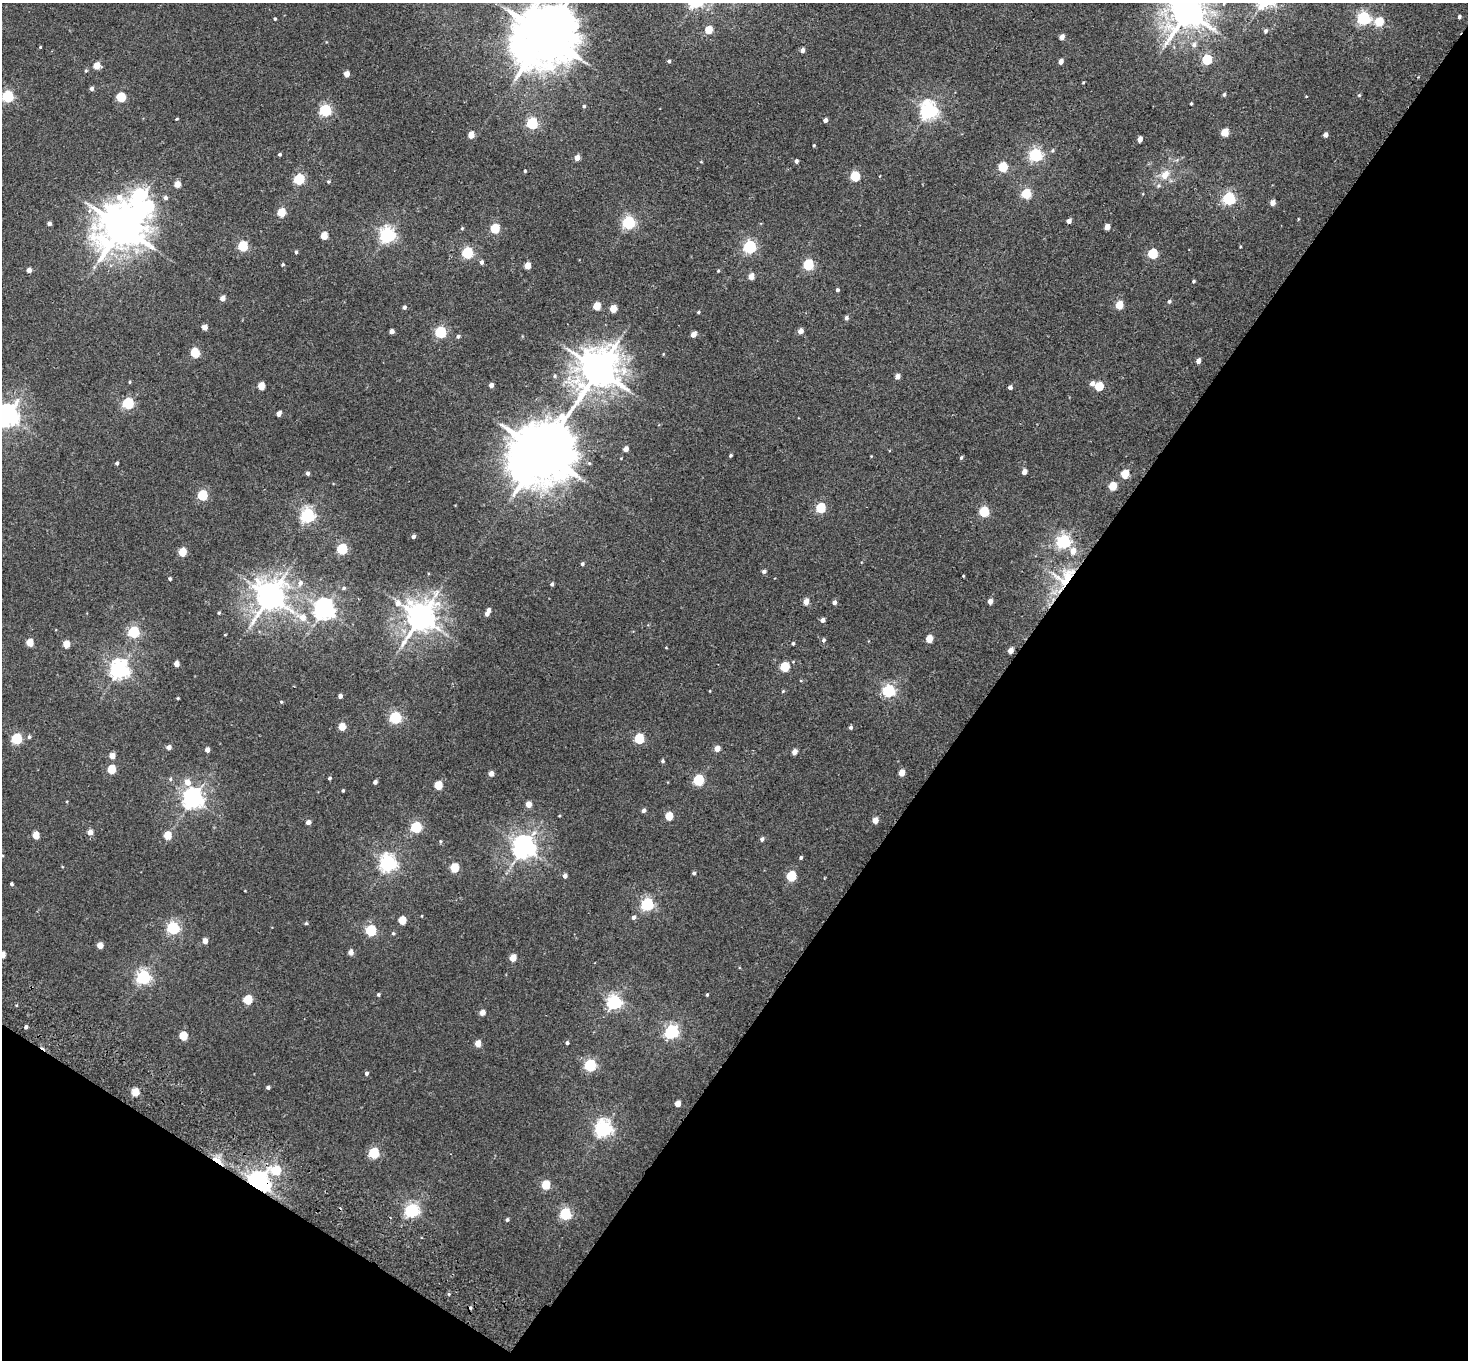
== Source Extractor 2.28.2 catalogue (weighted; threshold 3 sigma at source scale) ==
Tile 15 of 4 x 4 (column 3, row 4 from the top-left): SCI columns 2971-4436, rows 204-1561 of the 5943 x 5978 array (HDU 1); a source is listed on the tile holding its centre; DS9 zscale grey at full resolution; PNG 1470 x 1362 px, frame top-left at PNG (2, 3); no overlay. Shown black and unused: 37% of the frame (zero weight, under 2 of 3 exposures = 3% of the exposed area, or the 3 px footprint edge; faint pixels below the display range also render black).
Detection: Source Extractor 2.28.2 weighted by HDU 2 'WHT'; one run over the whole footprint, this tile lists its part. Background 0.0289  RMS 0.0064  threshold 0.0289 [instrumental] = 3 sigma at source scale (4.5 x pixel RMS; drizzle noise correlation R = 1.50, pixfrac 1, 0.05/0.05 arcsec/px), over >= 5 px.
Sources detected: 242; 1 cosmic-ray / hot-pixel residue — not listed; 3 inside a brighter listed object's ellipse — not listed separately; the other 238 listed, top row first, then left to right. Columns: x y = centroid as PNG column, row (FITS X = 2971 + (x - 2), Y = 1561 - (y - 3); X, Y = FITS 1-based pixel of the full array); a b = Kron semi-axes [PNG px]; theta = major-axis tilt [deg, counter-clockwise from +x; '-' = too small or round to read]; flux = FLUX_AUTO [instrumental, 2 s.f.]
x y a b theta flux
1187 12 11 10 - 1400
1459 17 4 3 - 1.4
1363 18 6 5 - 110
275 19 3 3 - 0.82
1379 22 5 5 - 25
709 30 5 4 - 15
1266 31 5 5 - 1.5
545 35 18 16 53 4600
1062 37 4 4 - 4.1
1194 45 7 7 - 2.1
40 47 3 3 - 0.51
802 50 4 4 - 2.9
1207 60 5 5 - 40
669 61 4 4 - 1
1061 62 5 4 - 3.6
97 66 5 5 - 12
86 71 5 4 - 0.77
347 74 4 4 - 5.7
1083 82 3 3 - 0.51
91 88 4 4 - 1.9
1224 95 5 4 - 1.1
1359 95 5 4 - 0.72
8 96 5 5 - 77
121 97 5 5 - 34
1191 104 3 2 - 0.66
584 106 4 4 - 0.93
325 110 5 5 - 77
928 111 7 6 - 260
177 119 4 3 - 0.53
825 120 4 4 - 2.3
532 123 5 5 - 63
1225 133 5 4 - 16
471 135 5 4 - 9.2
1325 135 4 4 - 3.1
1140 139 5 4 - 4.4
814 145 3 3 - 0.6
1052 150 5 5 - 0.92
280 154 3 3 - 1.1
1035 155 6 5 - 110
577 158 4 4 - 5.5
796 161 4 4 - 1.6
701 162 5 3 - 0.48
1003 167 5 5 - 31
525 171 4 3 - 0.74
1165 174 15 10 51 7.6
855 176 5 5 - 40
299 179 5 5 - 54
328 181 4 4 - 0.83
177 184 5 4 - 8.1
1026 194 5 5 - 38
139 195 11 7 31 98
165 198 5 5 - 1.7
1229 198 6 5 - 100
1273 203 4 4 - 5.4
149 206 11 8 39 59
281 212 5 5 - 20
1069 221 4 4 - 3.4
49 223 4 4 - 2.3
628 223 6 5 - 110
122 227 13 13 - 2200
1107 227 5 4 - 6.2
462 228 5 4 - 0.75
495 229 5 5 - 33
387 235 6 6 - 190
324 236 5 4 - 14
243 246 5 5 - 46
750 247 6 5 - 100
296 252 4 3 - 1
467 253 5 5 - 68
1153 254 5 5 - 40
481 262 5 4 - 1.8
283 264 4 3 - 0.76
808 265 5 5 - 58
527 266 5 4 - 9.4
29 270 4 4 - 3.9
718 271 4 3 - 0.61
751 276 5 4 - 6.6
1194 281 4 3 - 0.87
837 290 4 3 - 1.2
223 298 4 4 - 5.1
1169 301 4 4 - 1.4
1119 305 5 4 - 17
597 306 5 4 - 14
404 307 4 4 - 1.5
613 309 5 4 - 13
698 312 4 3 - 0.73
846 318 5 4 - 1.7
205 327 4 4 - 5.2
392 331 4 4 - 3.4
800 331 5 4 - 4.2
440 332 5 5 - 67
693 334 5 4 - 5.4
458 336 4 4 - 1.4
195 353 6 5 - 29
1198 361 4 4 - 3.8
598 370 12 11 - 1800
555 376 5 4 - 0.8
897 376 5 4 - 3.7
130 382 4 3 - 0.63
1092 383 6 5 - 2.9
491 385 4 4 - 2.9
261 386 5 4 - 12
1099 386 5 5 - 25
1010 387 4 4 - 1.9
128 403 5 5 - 71
279 414 4 4 - 4.5
7 416 7 7 - 500
626 449 4 4 - 4.2
542 452 19 16 48 4500
730 455 3 3 - 0.94
961 458 5 4 - 0.97
117 463 4 3 - 1.2
1024 472 4 4 - 4.6
307 473 4 4 - 1.6
1125 474 5 5 - 22
1112 486 5 5 - 19
202 495 5 5 - 47
821 508 5 5 - 35
984 512 5 5 - 43
308 516 6 6 - 150
413 536 4 4 - 1.9
1064 541 6 5 - 150
342 549 5 5 - 51
182 552 5 5 - 19
582 564 4 4 - 1.3
764 571 5 4 - 1.6
963 576 3 2 - 0.55
1068 578 31 16 89 22
170 579 3 3 - 1
300 583 6 6 - 2.9
552 584 4 3 - 1.4
344 588 6 5 - 1
270 596 9 9 - 1000
806 601 5 4 - 6.3
990 601 4 4 - 4
834 602 4 4 - 2.3
324 610 7 7 - 390
488 610 4 4 - 2.5
219 613 4 3 - 0.75
302 617 10 7 -26 6.6
421 617 10 9 - 990
823 620 4 4 - 2.9
134 632 5 5 - 67
225 634 4 3 - 0.44
929 639 5 4 - 12
823 640 6 5 - 1.3
30 642 5 5 - 13
793 643 4 3 - 0.93
66 644 5 4 - 11
1010 650 5 4 - 5.7
176 663 4 4 - 4.2
785 667 5 5 - 31
119 670 7 6 - 300
783 691 4 3 - 0.58
889 691 6 5 - 96
340 696 4 4 - 2.1
178 698 3 2 - 0.66
281 702 4 3 - 0.73
395 718 6 5 - 85
342 727 5 4 - 13
851 727 4 4 - 1.3
29 737 5 4 - 1.2
639 738 5 5 - 42
17 739 5 5 - 52
169 747 5 4 - 3
717 749 5 4 - 6.1
207 750 4 4 - 3.4
795 752 4 4 - 4.5
112 756 4 4 - 6.3
663 761 4 4 - 1.1
111 769 5 5 - 22
491 773 4 4 - 4.5
902 773 5 4 - 8.1
329 778 3 3 - 1
170 779 5 5 - 0.95
698 780 6 5 - 57
187 782 7 6 - 5.7
375 782 4 4 - 2.1
438 785 5 5 - 20
343 790 3 3 - 0.83
193 799 7 7 - 350
529 804 5 4 - 7
643 810 5 4 - 1.8
559 816 4 3 - 0.48
669 816 5 4 - 17
875 820 5 4 - 7.1
308 822 4 4 - 3
416 827 5 5 - 55
90 832 5 5 - 4.6
36 835 5 4 - 11
168 835 5 5 - 16
762 839 5 4 - 1.7
440 841 5 3 - 0.71
524 847 7 7 - 520
801 857 4 3 - 1
388 863 6 6 - 220
454 868 5 5 - 26
694 873 4 4 - 1.2
565 876 4 4 - 2.2
791 876 5 5 - 37
11 884 3 3 - 0.92
647 904 6 5 - 110
634 917 5 4 - 2.2
402 920 5 5 - 15
306 923 5 4 - 0.75
173 928 6 5 - 92
371 930 5 5 - 53
393 933 4 4 - 0.87
205 941 4 4 - 5.1
100 945 5 4 - 6.9
351 952 5 4 - 3.8
2 955 4 4 - 7
513 958 5 4 - 9.7
143 977 6 6 - 140
378 995 4 4 - 0.95
707 995 4 3 - 0.68
248 1000 5 5 - 28
614 1002 6 6 - 160
482 1013 4 4 - 5.5
25 1027 3 3 - 3.3
671 1032 6 5 - 140
183 1036 5 5 - 23
567 1043 4 4 - 1.1
478 1044 5 4 - 8.1
590 1065 6 5 - 84
366 1073 5 4 - 1.5
268 1087 4 3 - 1.4
135 1092 5 5 - 14
678 1104 4 4 - 6.6
603 1129 7 6 - 220
374 1153 5 5 - 55
217 1160 12 5 -34 11
276 1170 5 5 - 25
258 1183 7 6 - 530
546 1185 5 5 - 24
412 1210 6 6 - 140
565 1214 6 5 - 75
507 1220 5 4 - 1.1
Overlapping masked pixels (flux is a lower limit): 3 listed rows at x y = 1068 578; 217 1160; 258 1183
Isophote crosses this tile's border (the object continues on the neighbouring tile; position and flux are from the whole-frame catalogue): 5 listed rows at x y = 1187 12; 545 35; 8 96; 7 416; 2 955